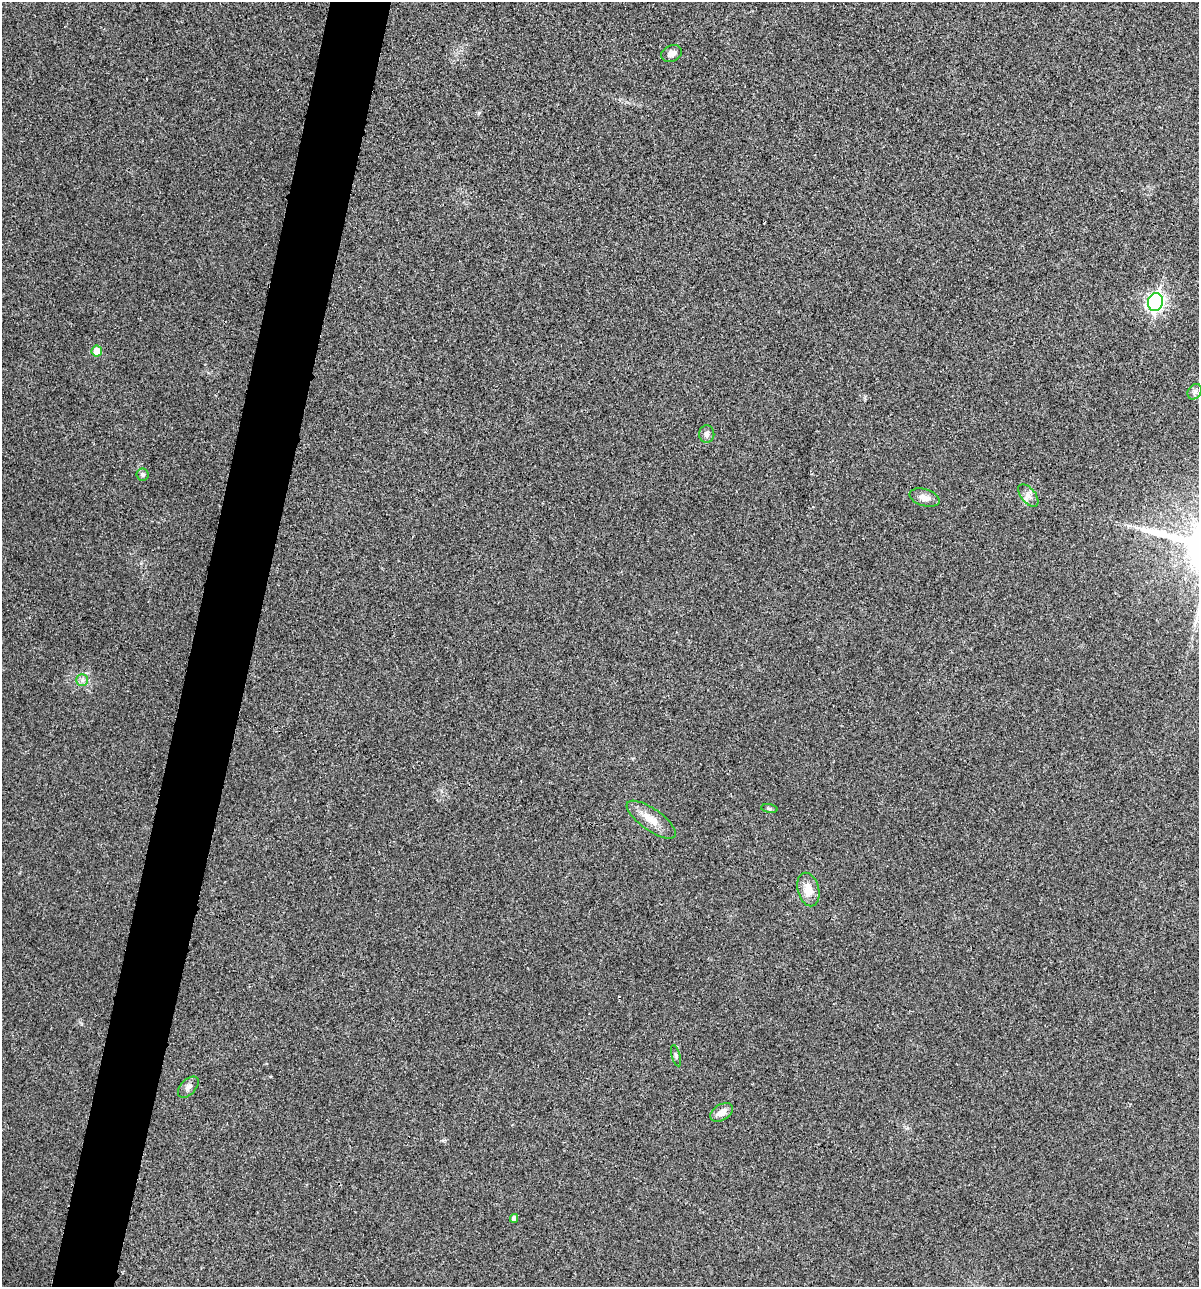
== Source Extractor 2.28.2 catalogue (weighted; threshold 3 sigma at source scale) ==
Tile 7 of 4 x 4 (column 3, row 2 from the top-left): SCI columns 2524-3720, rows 2579-3863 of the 5170 x 5154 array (HDU 1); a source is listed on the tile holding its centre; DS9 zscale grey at full resolution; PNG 1201 x 1289 px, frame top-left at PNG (2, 2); each listed source drawn as its Kron ellipse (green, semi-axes under 4 px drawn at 4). Shown black and unused: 5% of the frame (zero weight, under 3 of 4 exposures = <1% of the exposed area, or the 3 px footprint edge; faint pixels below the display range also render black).
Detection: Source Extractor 2.28.2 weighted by HDU 2 'WHT'; one run over the whole footprint, this tile lists its part. Background 0.0252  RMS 0.0059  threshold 0.0267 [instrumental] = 3 sigma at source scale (4.5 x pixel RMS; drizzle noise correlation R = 1.50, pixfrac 1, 0.05/0.05 arcsec/px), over >= 5 px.
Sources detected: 16; all 16 listed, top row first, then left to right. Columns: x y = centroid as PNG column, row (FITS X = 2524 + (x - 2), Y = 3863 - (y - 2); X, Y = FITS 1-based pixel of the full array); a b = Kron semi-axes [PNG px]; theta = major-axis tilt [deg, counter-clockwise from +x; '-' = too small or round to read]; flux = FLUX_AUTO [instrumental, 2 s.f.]
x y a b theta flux
672 54 11 8 23 3
1155 302 9 7 75 170
97 351 5 5 - 9.5
1195 392 8 6 56 1.8
707 434 8 7 - 2.2
143 475 6 6 - 1.3
1028 495 13 7 -52 3.4
925 498 15 8 -17 4.1
82 680 6 6 - 1.6
769 809 8 4 -9 0.93
651 820 29 10 -35 8.9
808 890 17 10 -76 8.3
676 1056 11 4 -75 1.2
188 1087 13 7 47 2.9
722 1112 12 8 30 5.3
514 1218 4 4 - 2.4